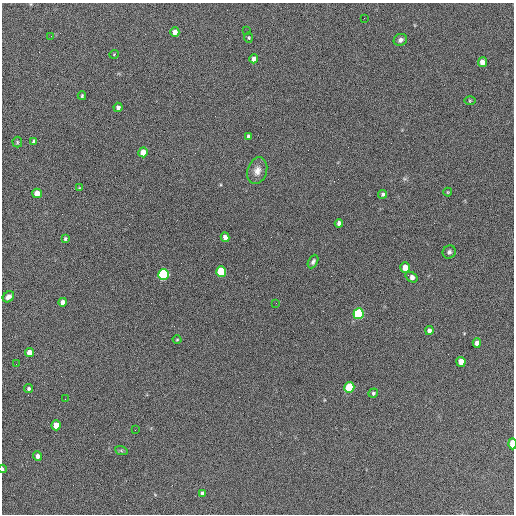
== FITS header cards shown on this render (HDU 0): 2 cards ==
NAXIS1  =                  512 / Axis length
NAXIS2  =                  512 / Axis length

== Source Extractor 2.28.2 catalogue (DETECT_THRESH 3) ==
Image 512 x 512 px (HDU 0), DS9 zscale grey, 1 PNG px = 1 image px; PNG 516 x 516 px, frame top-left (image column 1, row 512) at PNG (2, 3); each listed source drawn as its Kron ellipse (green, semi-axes under 4 px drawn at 4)
Background 592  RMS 26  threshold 78.7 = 3 sigma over >= 5 px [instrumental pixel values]
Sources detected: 51; all 51 listed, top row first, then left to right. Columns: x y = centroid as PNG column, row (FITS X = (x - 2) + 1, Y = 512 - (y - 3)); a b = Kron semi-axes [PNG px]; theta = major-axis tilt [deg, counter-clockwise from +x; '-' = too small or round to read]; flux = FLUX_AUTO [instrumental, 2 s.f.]
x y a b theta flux
364 18 3 2 - 1400
247 31 3 2 - 1700
175 32 4 4 - 11000
51 36 3 2 - 1600
249 38 5 3 - 1700
400 40 7 6 - 5600
114 54 5 3 - 1200
254 59 4 4 - 8500
482 62 5 4 - 13000
82 96 4 3 - 2300
470 101 6 4 1 1800
118 107 4 4 - 5400
248 136 4 3 - 3100
34 141 4 3 - 3200
17 142 5 5 - 2200
143 152 5 4 - 24000
257 171 14 9 72 14000
79 188 4 4 - 1600
448 192 4 4 - 1600
37 193 5 4 - 22000
383 194 4 4 - 3500
339 223 4 4 - 6000
225 237 5 4 - 8200
65 239 4 3 - 2600
449 252 7 6 - 4600
313 261 7 4 62 4600
405 267 5 4 - 24000
221 272 5 5 - 98000
164 274 5 5 - 290000
412 277 7 4 -34 9600
8 297 6 5 - 8400
63 302 4 4 - 10000
276 303 2 2 - 1100
358 314 5 5 - 220000
429 330 4 4 - 5800
177 340 4 3 - 1300
477 343 5 4 - 9400
29 353 5 4 - 18000
461 362 5 4 - 23000
16 364 2 2 - 820
349 387 5 5 - 94000
29 389 4 4 - 3300
373 393 5 4 - 2700
65 399 2 2 - 1000
56 425 5 4 - 31000
135 430 2 2 - 800
512 444 5 3 - 56000
121 450 6 4 -20 2500
38 456 4 4 - 8300
2 469 4 2 - 2200
202 493 4 4 - 4500
At the frame edge (FLAGS 8, measured only in part): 2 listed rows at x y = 512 444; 2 469